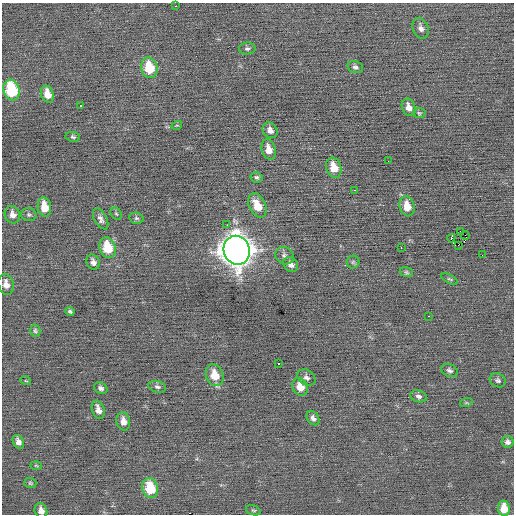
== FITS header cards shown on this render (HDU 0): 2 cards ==
NAXIS1  =                  512 / Axis length
NAXIS2  =                  512 / Axis length

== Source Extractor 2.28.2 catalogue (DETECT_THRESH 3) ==
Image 512 x 512 px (HDU 0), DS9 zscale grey, 1 PNG px = 1 image px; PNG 516 x 516 px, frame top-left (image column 1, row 512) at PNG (2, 3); each listed source drawn as its Kron ellipse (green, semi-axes under 4 px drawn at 4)
Background -0.0065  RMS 0.78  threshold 2.34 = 3 sigma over >= 5 px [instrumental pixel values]
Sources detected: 67; all 67 listed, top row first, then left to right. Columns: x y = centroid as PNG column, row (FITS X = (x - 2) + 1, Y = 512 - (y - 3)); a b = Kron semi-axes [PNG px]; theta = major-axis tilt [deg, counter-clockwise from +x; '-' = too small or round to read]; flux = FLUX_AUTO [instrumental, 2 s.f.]
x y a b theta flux
175 6 2 2 - 310
421 28 11 8 -68 250
247 49 8 6 4 130
355 67 8 5 -13 140
149 68 10 8 -76 1700
11 90 10 8 -73 3100
47 94 8 6 -70 560
81 105 3 3 - 150
409 107 9 6 -68 390
419 113 6 5 - 75
177 125 5 3 - 50
270 130 8 6 -53 260
73 137 7 5 -9 110
269 149 10 7 -74 490
388 161 2 2 - 44
334 168 10 7 -70 840
257 177 6 5 - 110
354 190 3 2 - 100
257 205 13 8 -64 950
407 206 10 7 -74 760
44 207 9 6 -79 850
116 214 6 5 - 77
12 215 9 7 -64 320
29 215 8 6 -12 110
136 218 7 5 -14 98
101 219 11 6 -61 210
227 225 2 2 - 200
461 231 3 2 - 250
465 235 4 2 - 85
451 238 4 2 - 160
458 245 2 2 - 1000
108 248 10 8 -74 1600
401 248 3 2 - 190
237 250 15 13 -70 73000
482 255 2 2 - 23
284 256 9 8 - 210
93 262 8 6 -67 230
353 262 6 6 - 94
291 265 8 6 -50 250
406 272 7 5 -17 84
449 279 9 4 -26 87
6 284 10 7 -78 370
70 312 4 4 - 92
428 316 2 2 - 220
35 331 6 5 - 92
278 364 3 3 - 640
449 370 9 6 -25 150
215 375 11 8 -69 970
306 377 10 7 -34 190
498 380 8 7 - 140
26 381 5 3 - 49
157 387 9 5 -14 140
300 387 9 7 -62 590
101 388 7 5 -25 170
418 396 8 6 -16 170
466 403 6 4 18 70
98 410 10 6 -70 340
313 418 8 5 -52 180
123 421 9 6 -76 360
18 442 7 5 -64 250
507 442 6 6 - 180
36 465 6 4 -2 56
30 483 6 5 - 78
150 488 10 7 -73 1800
504 508 8 6 -84 800
41 510 7 6 - 280
253 510 8 4 -18 85
At the frame edge (FLAGS 8, measured only in part): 1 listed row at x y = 41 510